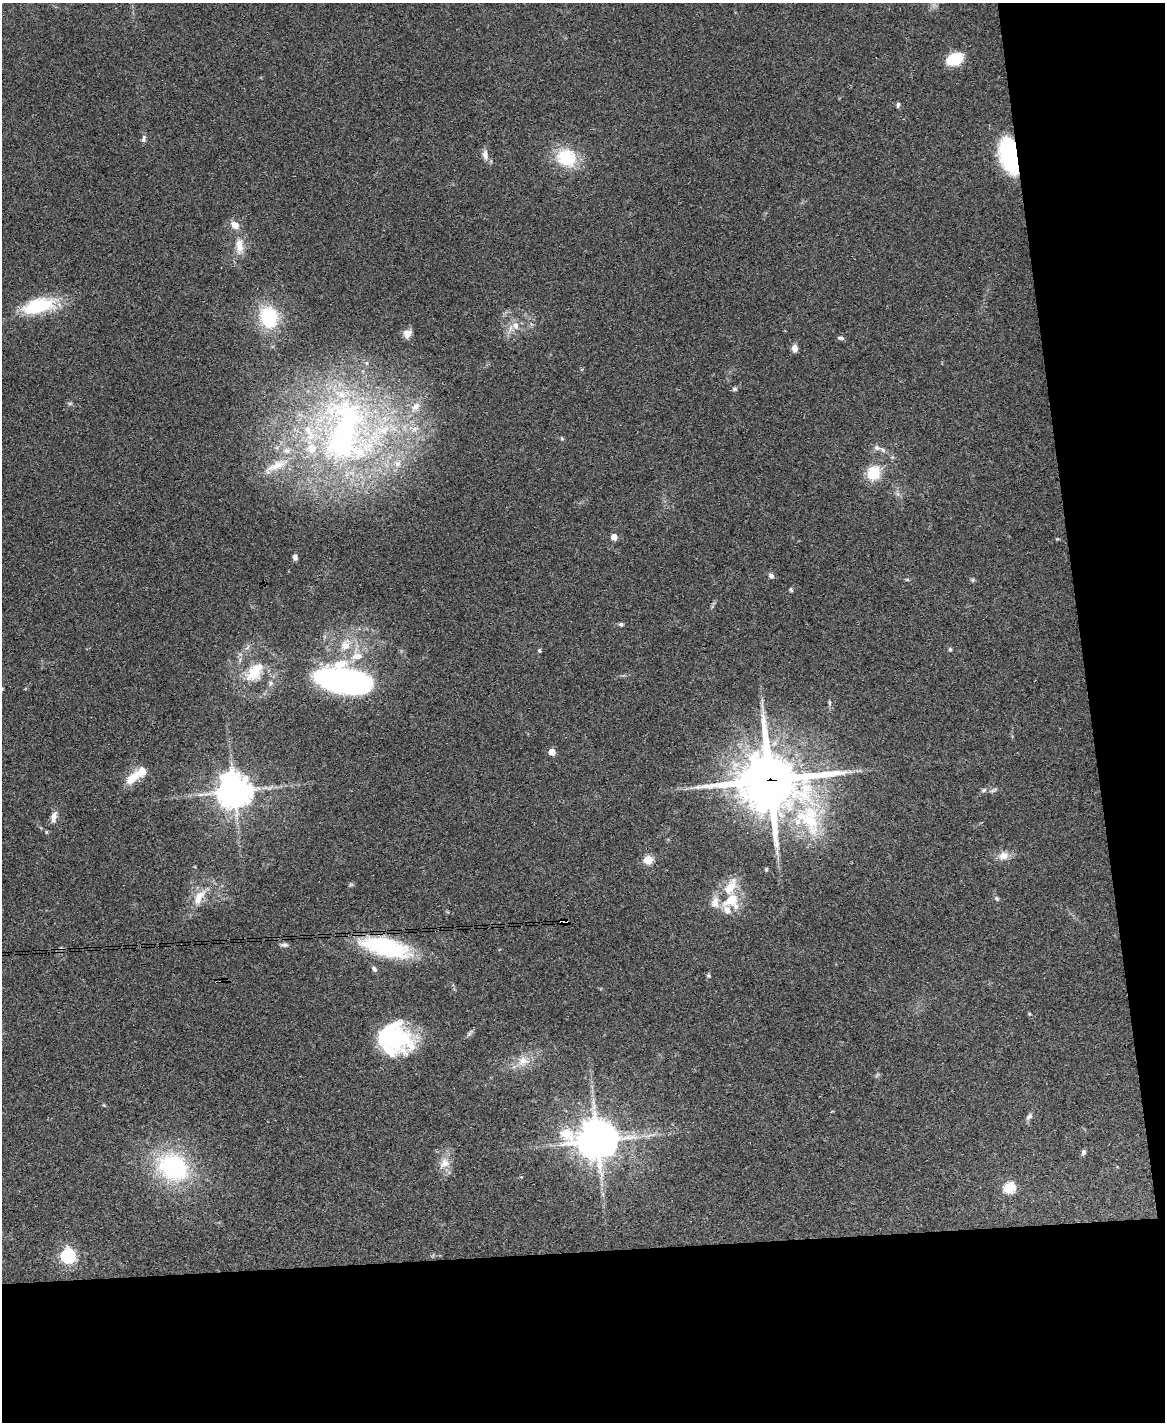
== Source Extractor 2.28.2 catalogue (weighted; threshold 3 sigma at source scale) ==
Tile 12 of 4 x 3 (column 4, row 3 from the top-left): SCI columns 3491-4653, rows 240-1659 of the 4653 x 4631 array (HDU 1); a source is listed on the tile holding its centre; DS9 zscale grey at full resolution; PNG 1167 x 1424 px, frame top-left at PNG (2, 3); no overlay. Shown black and unused: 19% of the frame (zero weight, under 3 of 4 exposures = <1% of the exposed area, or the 3 px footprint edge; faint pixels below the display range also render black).
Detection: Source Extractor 2.28.2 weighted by HDU 2 'WHT'; one run over the whole footprint, this tile lists its part. Background 0.0739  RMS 0.0056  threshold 0.025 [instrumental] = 3 sigma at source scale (4.5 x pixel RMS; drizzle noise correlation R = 1.50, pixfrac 1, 0.05/0.05 arcsec/px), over >= 5 px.
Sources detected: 80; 2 inside a brighter object's white glare — not listed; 10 inside a brighter listed object's ellipse — not listed separately; the other 68 listed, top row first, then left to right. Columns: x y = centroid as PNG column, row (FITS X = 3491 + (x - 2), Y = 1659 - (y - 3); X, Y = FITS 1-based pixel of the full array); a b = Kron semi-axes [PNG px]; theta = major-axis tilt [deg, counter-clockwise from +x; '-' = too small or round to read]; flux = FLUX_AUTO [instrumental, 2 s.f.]
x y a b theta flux
954 59 12 8 21 29
898 105 6 4 83 1.1
144 138 9 5 79 1.6
485 155 14 7 -79 3.4
1010 156 25 11 -78 110
566 157 25 21 -22 24
239 246 24 10 -88 7.9
38 306 42 17 14 31
269 317 20 17 -73 34
516 326 13 9 -81 4.3
407 334 11 9 52 3.7
841 338 8 4 -10 1.2
794 348 7 6 - 4
735 389 6 5 - 1
70 403 6 4 19 0.77
416 406 14 9 47 4.7
414 429 8 6 47 2.1
345 431 107 55 84 210
562 439 6 4 -20 0.68
877 448 10 7 -28 2.4
397 463 9 8 - 3.1
276 466 36 11 26 12
874 473 18 15 70 14
614 537 5 4 - 7.6
295 557 5 5 - 1.6
771 576 8 6 -41 1.7
907 579 6 4 -19 0.62
791 590 5 4 - 0.84
621 624 6 5 - 1.2
345 646 13 12 - 6.7
950 649 5 5 - 0.69
539 650 5 4 - 0.8
357 656 18 10 10 7.5
254 672 28 16 51 16
344 680 51 20 -8 170
271 683 6 6 - 1.2
2 689 4 4 - 0.57
829 703 8 4 -82 0.97
552 752 5 4 - 9.6
141 772 25 12 37 8.8
770 780 22 20 -2 3300
984 790 7 5 19 1.3
993 790 12 3 22 1.3
234 791 11 10 - 960
54 817 15 7 80 3.9
811 821 47 25 -47 41
1003 856 14 11 15 5
648 860 5 5 - 27
766 869 5 4 - 0.66
199 897 27 11 58 10
997 898 7 5 -46 1
731 901 21 18 7 17
563 922 6 4 9 110
284 945 10 5 -1 1.5
386 947 41 15 -14 73
374 969 9 5 -49 1.5
708 976 6 5 - 0.83
1029 1014 5 4 - 0.66
394 1038 35 31 -71 58
523 1061 16 13 17 7.8
1029 1116 10 6 52 1.8
566 1133 75 47 -3 87
597 1141 11 10 - 1300
1083 1152 6 5 - 1.4
444 1163 15 13 19 6
173 1167 45 36 -30 59
1009 1188 6 5 - 50
68 1256 6 6 - 150
Overlapping masked pixels (flux is a lower limit): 3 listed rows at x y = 1010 156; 770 780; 563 922
Isophote crosses this tile's border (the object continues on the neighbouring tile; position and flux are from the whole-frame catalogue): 1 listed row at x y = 2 689